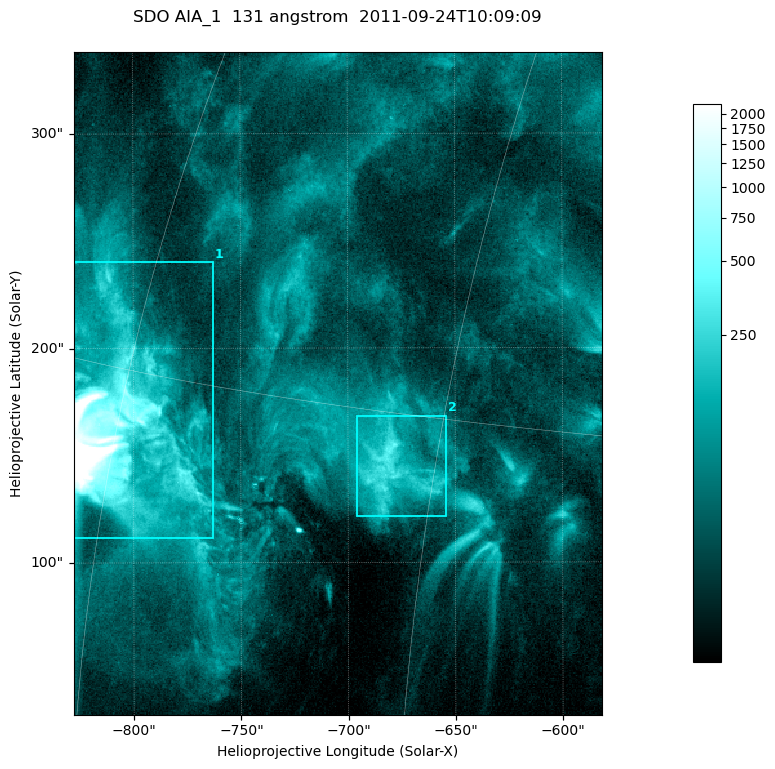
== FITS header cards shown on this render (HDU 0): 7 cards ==
TELESCOP= 'SDO     '           /
INSTRUME= 'AIA_1   '           /
WAVELNTH=                  131 /
WAVEUNIT= 'angstrom'           /
DATE-OBS= '2011-09-24T10:09:09.62' /
CTYPE1  = 'HPLN-TAN'           /
CTYPE2  = 'HPLT-TAN'           /

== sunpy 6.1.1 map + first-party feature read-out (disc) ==
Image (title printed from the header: SDO AIA_1  131 angstrom  2011-09-24T10:09:09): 410 x 514 px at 0.601 arcsec/px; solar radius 956 arcsec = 1592 px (partial field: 2.6% of the solar disc is inside the frame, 100% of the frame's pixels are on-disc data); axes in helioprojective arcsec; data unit not stated in the header (colour bar unlabelled)
Pointing: header CRPIX1/2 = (2043.14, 2045.51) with CRVAL1/2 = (0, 0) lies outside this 410 x 514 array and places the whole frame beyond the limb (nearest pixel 1.41 R_sun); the SolarSoft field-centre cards XCEN/YCEN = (-704.7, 183.5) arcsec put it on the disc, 1318 arcsec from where CRPIX/CRVAL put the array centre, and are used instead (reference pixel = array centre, CRVAL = XCEN/YCEN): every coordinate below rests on XCEN/YCEN
Orientation: roll -0.139 deg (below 1 deg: not rotated)
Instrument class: DISC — disc imager (sunpy class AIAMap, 131 A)
Bright regions (active regions / flare kernels): reference = the on-disc median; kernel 3 px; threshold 5 sigma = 120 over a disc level ~37.2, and >= 1.15x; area >= 210 px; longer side >= 5 px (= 3 arcsec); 2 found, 2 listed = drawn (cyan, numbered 1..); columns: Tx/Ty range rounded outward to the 2 arcsec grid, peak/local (2 s.f.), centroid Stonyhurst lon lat
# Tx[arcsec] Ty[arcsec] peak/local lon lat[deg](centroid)
1 -828..-762 110..240 440 -60 +13
2 -696..-654 120..170 11 -47 +13